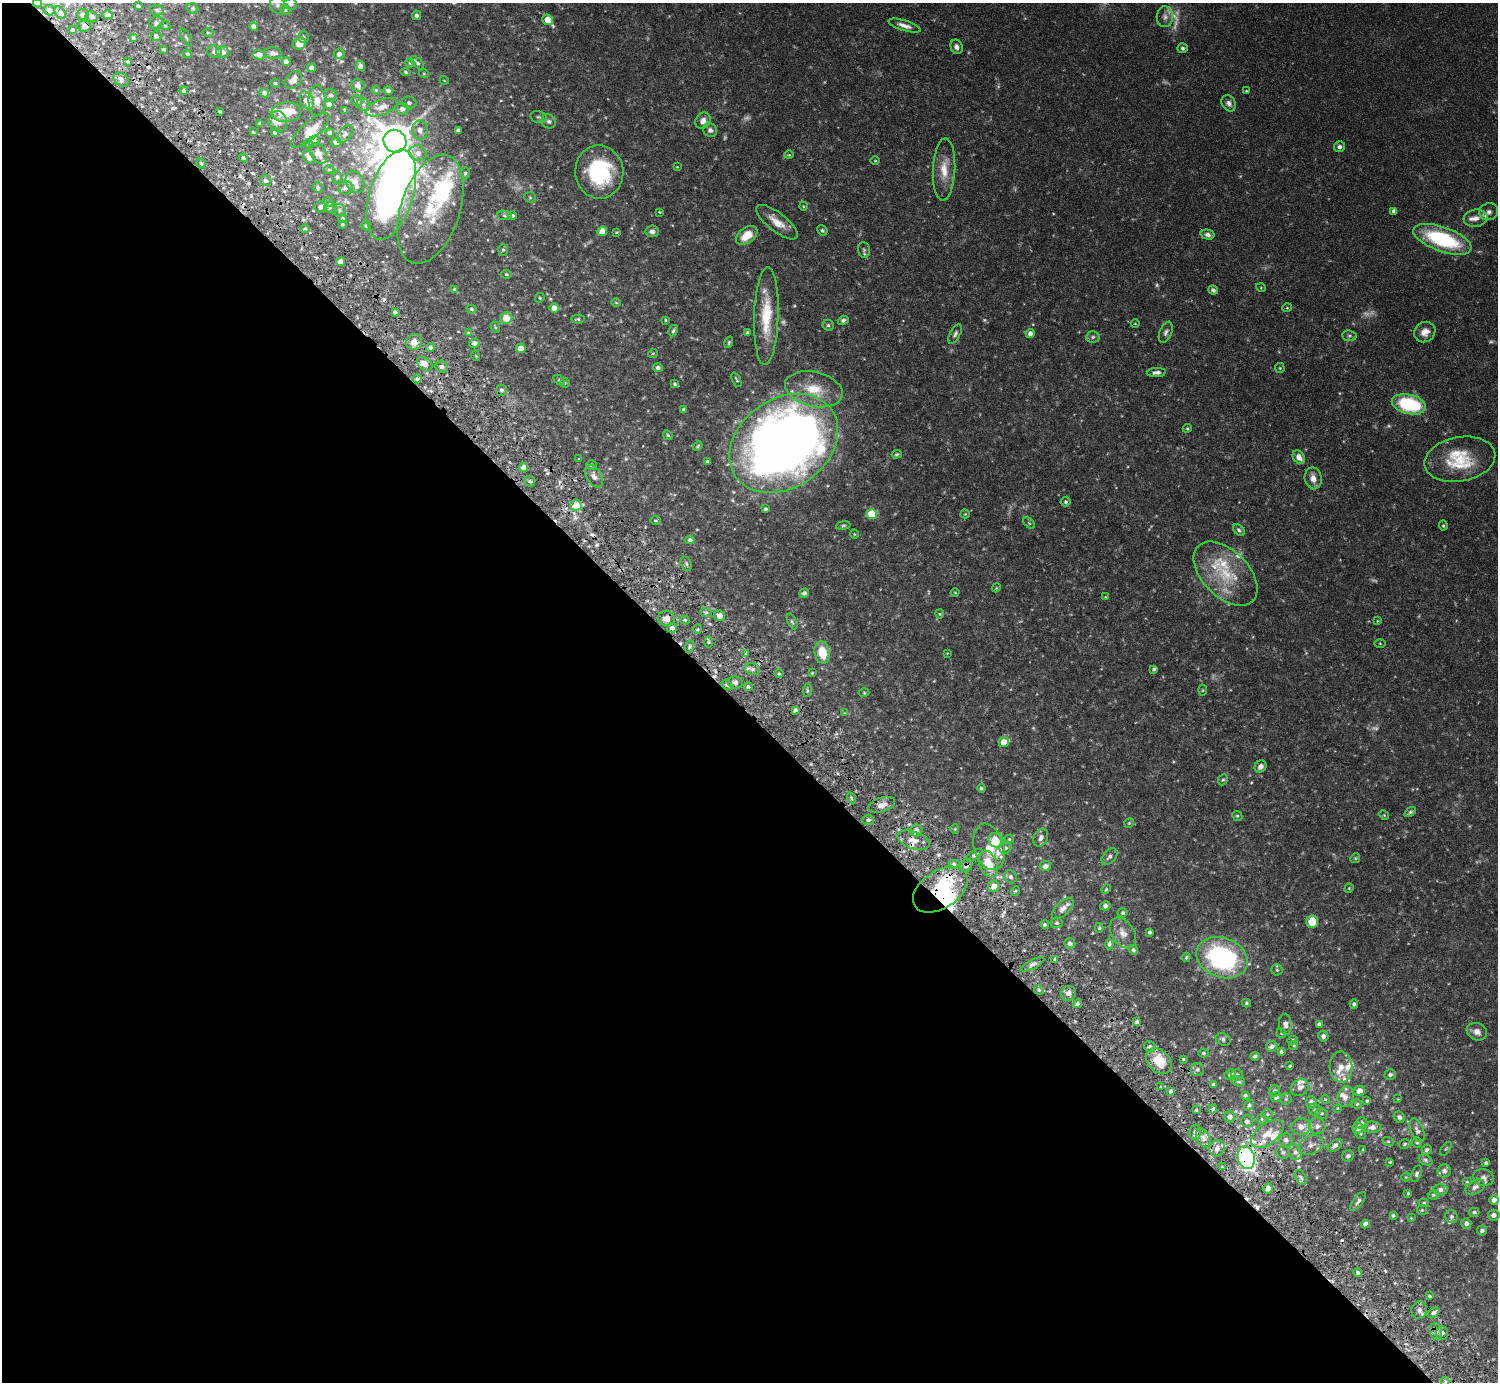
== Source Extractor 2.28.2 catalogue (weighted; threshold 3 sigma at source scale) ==
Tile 9 of 4 x 4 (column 1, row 3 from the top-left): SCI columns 6-1501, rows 1690-3069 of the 6034 x 6030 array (HDU 1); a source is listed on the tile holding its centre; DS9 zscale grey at full resolution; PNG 1500 x 1384 px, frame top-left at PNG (2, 3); each listed source drawn as its Kron ellipse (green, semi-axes under 4 px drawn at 4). Shown black and unused: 49% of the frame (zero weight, under 4 of 7 exposures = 3% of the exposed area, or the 3 px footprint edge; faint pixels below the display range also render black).
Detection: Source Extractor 2.28.2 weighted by HDU 2 'WHT'; one run over the whole footprint, this tile lists its part. Background 0.073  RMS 0.0036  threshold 0.0146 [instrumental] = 3 sigma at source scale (4.09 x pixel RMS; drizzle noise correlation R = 1.36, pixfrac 0.8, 0.05/0.05 arcsec/px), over >= 5 px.
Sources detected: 462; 12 too faint to see at this stretch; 2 inside a brighter object's white glare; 11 cosmic-ray / hot-pixel residue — neither listed nor drawn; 38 inside a brighter listed object's ellipse — not listed separately; the other 399 listed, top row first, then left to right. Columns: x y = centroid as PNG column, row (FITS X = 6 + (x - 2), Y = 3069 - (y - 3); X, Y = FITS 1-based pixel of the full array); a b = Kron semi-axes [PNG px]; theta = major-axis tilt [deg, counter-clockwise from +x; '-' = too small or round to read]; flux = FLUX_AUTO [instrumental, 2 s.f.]
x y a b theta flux
37 3 4 3 - 0.58
291 4 6 5 - 1.2
277 5 9 7 -76 1.3
138 6 3 3 - 0.56
193 9 6 5 - 0.62
49 10 5 5 - 1.4
157 10 7 5 -18 0.66
285 10 5 4 - 0.48
60 13 7 4 -53 0.71
83 15 6 5 - 1.1
108 15 5 4 - 2
416 15 5 4 - 1
92 17 6 5 - 1
1165 17 10 8 87 1.7
548 20 5 5 - 4.5
156 23 7 6 - 1.1
84 26 6 5 - 1.4
165 26 6 4 -2 0.4
904 26 17 5 -17 2
254 27 4 4 - 1.8
73 30 3 3 - 0.49
208 32 6 4 -1 0.37
156 36 5 5 - 1
304 37 6 5 - 0.54
133 38 4 4 - 0.46
186 38 10 3 -62 0.48
299 44 7 6 - 4.4
957 47 7 6 - 1.3
1183 48 5 5 - 0.7
164 49 3 3 - 0.52
214 52 8 6 -22 1
222 52 6 6 - 2.1
273 53 9 6 -6 1.7
187 54 4 3 - 0.35
339 54 5 5 - 1.3
259 55 6 5 - 2.3
128 62 4 3 - 0.34
286 62 4 4 - 2.1
410 63 4 4 - 0.41
417 63 9 4 -44 0.79
360 66 5 4 - 2.1
312 68 4 4 - 1.5
406 72 5 4 - 0.57
424 74 5 3 - 0.32
121 79 8 6 -35 1.2
293 80 10 7 47 3.1
444 80 4 3 - 0.22
275 83 4 4 - 0.48
358 85 7 6 - 1.5
376 90 4 4 - 0.35
388 90 5 4 - 1
184 91 4 3 - 0.72
1246 91 4 3 - 0.26
264 93 5 4 - 0.96
331 95 6 6 - 0.91
307 101 10 6 -62 3.8
317 101 15 8 89 2.7
357 101 6 5 - 0.93
409 103 7 6 - 1.1
1229 103 8 6 -57 1.3
329 104 4 4 - 2.3
363 105 7 6 - 0.99
382 107 17 7 20 3
402 109 6 6 - 1.7
345 110 3 3 - 0.44
220 112 4 2 - 0.4
286 112 15 10 4 8.9
538 117 8 5 -14 0.78
278 121 10 9 - 2
549 121 7 6 - 1.1
703 121 8 7 - 1.8
259 123 3 3 - 0.33
310 130 24 8 41 4.1
420 130 9 7 -87 2.2
458 130 4 4 - 1
710 130 7 6 - 1.1
253 132 3 2 - 0.31
275 132 4 4 - 0.97
330 132 4 4 - 0.92
345 134 10 6 53 1
314 141 6 5 - 0.68
395 141 12 11 - 820
336 142 5 5 - 1.6
308 144 5 3 - 0.33
1339 147 5 5 - 0.86
418 153 9 7 -22 2.2
318 154 11 7 -58 2.2
789 155 5 3 - 0.31
309 157 7 5 -63 2
243 158 4 3 - 0.59
875 161 5 3 - 0.3
201 163 5 4 - 0.5
677 167 3 2 - 0.22
944 169 31 11 87 6.2
329 170 5 3 - 0.33
599 172 26 24 -86 27
465 173 6 5 - 0.61
337 177 6 4 90 0.63
266 181 5 5 - 0.91
355 182 11 8 -60 2.7
318 188 5 5 - 0.69
346 188 7 7 - 1.9
391 195 47 21 73 220
530 197 5 5 - 0.46
329 202 5 4 - 0.45
803 206 4 3 - 0.3
321 207 6 5 - 1.5
331 208 6 5 - 0.98
430 209 56 29 72 22
339 210 6 6 - 0.78
1394 211 4 4 - 1.3
660 212 3 3 - 0.28
1489 212 9 8 - 1.5
504 215 7 4 -7 0.57
512 216 4 4 - 1
1476 218 12 8 7 2.3
343 219 5 4 - 0.7
777 222 25 9 -38 4.5
342 224 3 3 - 0.42
366 226 5 4 - 0.52
305 229 5 3 - 0.39
822 230 5 5 - 0.52
602 231 5 5 - 4.4
652 231 6 6 - 1.1
616 232 4 3 - 0.31
747 235 12 7 36 5.3
1208 235 7 5 -13 0.96
1442 239 30 12 -20 31
503 250 6 5 - 0.61
864 250 8 6 -85 0.76
341 262 4 4 - 2.3
507 274 5 4 - 0.42
1261 288 5 3 - 0.27
455 290 4 3 - 0.64
1213 290 5 4 - 0.74
540 298 5 4 - 0.41
616 302 5 3 - 0.31
554 308 4 4 - 2.9
1287 308 5 3 - 0.25
471 309 5 4 - 0.51
395 312 3 3 - 0.8
766 316 49 12 88 13
506 318 6 6 - 5.2
578 319 7 4 -4 0.55
665 320 3 3 - 0.31
843 320 5 4 - 0.76
1135 324 4 3 - 0.21
828 325 6 5 - 0.7
495 327 6 3 -71 0.39
673 331 6 4 59 0.55
468 332 4 4 - 0.31
1166 332 11 6 67 1.1
1425 332 11 9 39 2.7
748 333 3 3 - 0.57
955 334 11 5 60 0.89
1030 334 4 4 - 1.8
1349 336 7 5 -6 0.76
1093 337 7 5 5 0.8
414 342 8 8 - 2.8
729 342 6 3 73 0.42
474 343 5 5 - 1.4
430 347 4 4 - 0.87
521 348 5 4 - 4.3
653 353 5 3 - 0.3
476 356 5 3 - 0.28
425 364 8 6 -34 2.6
442 367 6 6 - 1.3
658 368 5 4 - 0.86
1280 368 5 4 - 0.36
1156 372 9 4 4 1.2
417 379 5 4 - 0.6
559 380 6 4 -44 0.41
737 380 8 3 -64 0.44
565 383 5 5 - 0.42
675 384 4 3 - 0.52
814 389 29 17 -13 10
501 390 5 5 - 0.93
1409 404 17 9 -13 25
684 410 4 3 - 0.7
1187 428 4 4 - 0.37
668 435 5 4 - 0.46
784 443 59 44 35 370
698 446 5 4 - 0.39
897 454 5 3 - 0.46
1299 457 7 5 -53 2.2
579 459 3 2 - 0.25
1460 459 36 22 10 12
707 461 3 3 - 0.47
591 465 5 4 - 0.62
523 467 4 4 - 1.7
594 476 12 7 -60 1.8
1313 478 11 8 -79 2.5
530 481 6 4 -39 0.7
1066 502 5 5 - 0.56
576 505 6 5 - 6
765 509 3 3 - 0.64
872 514 5 5 - 16
965 514 4 4 - 0.36
656 520 5 3 - 0.39
1029 523 7 4 -45 0.51
843 525 7 3 9 0.49
1443 526 5 4 - 0.44
1239 530 7 4 -45 0.65
854 534 4 3 - 0.26
690 540 4 4 - 0.97
686 564 7 5 -70 0.66
1225 574 39 23 -45 17
996 588 4 3 - 0.28
804 593 5 4 - 0.76
955 593 4 3 - 0.3
1105 597 4 4 - 0.29
706 612 6 4 -18 0.56
940 614 4 4 - 0.37
719 616 5 5 - 2.2
666 619 8 7 - 2.1
685 620 4 4 - 0.37
1378 621 4 3 - 0.23
792 622 8 4 -65 0.57
672 628 5 5 - 1.4
698 629 5 3 - 0.42
709 642 5 4 - 0.52
1380 643 5 4 - 0.31
689 647 6 4 71 0.53
746 653 4 4 - 0.47
822 653 11 7 -77 7.5
947 653 4 3 - 0.24
752 669 8 6 -16 1.2
1154 669 3 3 - 0.61
812 673 3 3 - 0.32
779 674 4 3 - 0.41
735 682 7 6 - 1.1
727 685 6 5 - 0.67
748 686 4 3 - 0.6
807 690 7 3 82 0.5
1202 690 5 3 - 0.31
864 693 5 3 - 0.29
795 710 4 4 - 0.87
844 713 4 3 - 0.25
1004 742 5 5 - 5.5
1261 766 6 5 - 1.3
1223 780 6 4 65 0.5
981 788 4 4 - 0.58
851 798 6 3 -71 0.45
882 805 14 7 18 2.4
1410 812 6 4 36 0.6
1384 815 5 4 - 0.38
1237 816 5 4 - 0.49
868 820 6 5 - 0.61
1129 823 5 4 - 0.42
955 829 5 4 - 0.35
916 831 6 6 - 1.9
1041 838 9 7 62 1.5
1009 839 4 4 - 0.34
914 840 17 8 -19 3.5
995 840 7 6 - 8.5
989 847 24 15 -73 6.2
1005 848 6 5 - 0.73
974 855 9 4 33 0.87
1109 857 9 6 47 1.2
1355 858 5 4 - 0.39
954 864 6 5 - 0.8
988 864 14 9 -68 7.1
966 865 7 5 45 1.3
1045 866 5 5 - 1.5
1011 877 7 6 - 0.92
994 886 6 5 - 2.3
1349 888 5 4 - 0.3
1106 889 5 4 - 0.38
940 890 30 18 34 21
1015 891 5 4 - 0.39
1105 906 5 4 - 0.98
1063 909 13 7 44 2
1123 913 5 5 - 0.57
1312 922 6 6 - 7.7
1057 923 6 5 - 0.64
1045 925 4 4 - 0.63
1099 928 5 4 - 0.43
1150 932 4 3 - 0.7
1123 933 17 11 -55 3
1070 943 6 5 - 0.92
1109 944 5 4 - 0.78
1133 950 5 4 - 0.74
1186 957 5 3 - 0.4
1222 958 26 20 -20 50
1055 959 3 3 - 0.62
1032 964 13 4 27 1.2
1277 970 5 5 - 0.51
1039 990 5 4 - 0.53
1068 993 7 7 - 1.8
1246 1003 4 3 - 0.44
1077 1004 4 4 - 0.73
1354 1004 4 4 - 0.8
1137 1022 4 4 - 0.92
1285 1024 10 6 -84 1.9
1319 1024 4 4 - 1
1477 1032 10 8 -20 2.3
1281 1033 5 4 - 0.41
1323 1036 5 5 - 1.2
1223 1039 8 5 -27 0.81
1293 1040 5 4 - 0.55
1294 1045 4 4 - 0.49
1272 1046 6 5 - 1.2
1150 1047 6 5 - 0.94
1281 1052 3 3 - 0.58
1204 1053 5 4 - 0.5
1255 1056 4 4 - 0.75
1183 1059 3 2 - 0.34
1159 1061 14 10 -48 8
1290 1066 3 3 - 0.37
1341 1067 15 11 -88 4.3
1197 1069 6 6 - 0.82
1230 1075 6 5 - 0.87
1237 1075 6 5 - 0.72
1390 1075 6 5 - 0.77
1238 1081 7 5 -16 0.68
1213 1085 4 3 - 0.7
1161 1087 4 4 - 0.46
1300 1087 9 8 - 1.8
1171 1091 4 3 - 0.68
1275 1091 6 5 - 0.94
1359 1091 6 5 - 2.5
1245 1095 4 3 - 0.63
1276 1097 5 5 - 1
1345 1097 10 7 74 2
1286 1099 6 5 - 0.57
1325 1099 4 3 - 0.3
1398 1099 3 2 - 0.2
1367 1101 4 3 - 0.45
1311 1102 6 5 - 1.3
1357 1104 5 5 - 0.55
1249 1105 6 4 54 0.71
1337 1108 4 3 - 0.29
1213 1109 5 3 - 0.54
1196 1110 3 2 - 0.38
1315 1110 6 5 - 0.7
1322 1113 6 5 - 0.65
1267 1114 5 5 - 0.49
1230 1117 5 5 - 1.3
1399 1117 6 5 - 1.1
1262 1119 5 5 - 0.48
1247 1121 6 6 - 1
1362 1123 6 5 - 0.88
1317 1126 8 8 - 1.7
1301 1127 9 8 - 2.6
1372 1127 8 5 1 1.8
1358 1128 5 5 - 2.8
1417 1130 12 6 -67 1.4
1195 1132 8 5 77 0.88
1360 1133 6 5 - 0.61
1267 1134 19 10 37 5
1203 1138 10 6 -62 1.5
1286 1140 7 6 - 1.4
1388 1141 6 3 -18 0.44
1417 1143 5 5 - 0.52
1405 1144 6 4 16 0.54
1311 1145 13 9 22 1.9
1335 1145 8 5 37 1.4
1217 1148 8 7 - 2.2
1446 1149 8 3 55 0.37
1363 1150 3 3 - 0.3
1427 1150 5 5 - 0.68
1283 1152 7 6 - 0.76
1295 1152 8 6 -69 1.3
1348 1156 6 5 - 0.9
1246 1158 11 8 -75 60
1426 1160 7 5 -28 0.74
1390 1162 3 3 - 0.33
1486 1163 3 3 - 0.63
1222 1167 3 3 - 0.34
1444 1171 6 6 - 1.3
1417 1174 9 5 68 0.81
1301 1177 8 5 -62 0.81
1406 1177 4 4 - 0.31
1484 1177 10 8 -15 1.3
1467 1182 5 3 - 0.3
1475 1187 10 6 28 1.4
1268 1188 5 5 - 2.3
1440 1190 7 5 0 1.2
1408 1193 3 3 - 0.37
1433 1195 5 4 - 0.52
1494 1200 5 4 - 1.8
1358 1201 11 5 53 0.92
1424 1203 5 4 - 0.49
1422 1210 5 5 - 0.4
1474 1212 5 4 - 0.76
1494 1215 6 5 - 1.3
1393 1216 3 3 - 0.57
1451 1216 6 6 - 0.86
1411 1218 3 3 - 0.25
1466 1223 5 5 - 1.2
1365 1224 4 4 - 1.1
1482 1230 5 5 - 1
1358 1273 4 4 - 0.7
1429 1296 4 3 - 0.45
1419 1310 9 8 - 1.6
1433 1313 6 4 39 1.1
1436 1331 8 6 -76 1.4
1442 1333 7 5 90 1.1
1445 1382 5 4 - 0.49
Overlapping masked pixels (flux is a lower limit): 11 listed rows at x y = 49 10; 84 26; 414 342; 672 628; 914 840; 966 865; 940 890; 1159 1061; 1217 1148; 1246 1158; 1436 1331
Isophote crosses this tile's border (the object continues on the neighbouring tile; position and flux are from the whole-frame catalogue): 3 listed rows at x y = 37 3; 291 4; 1445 1382